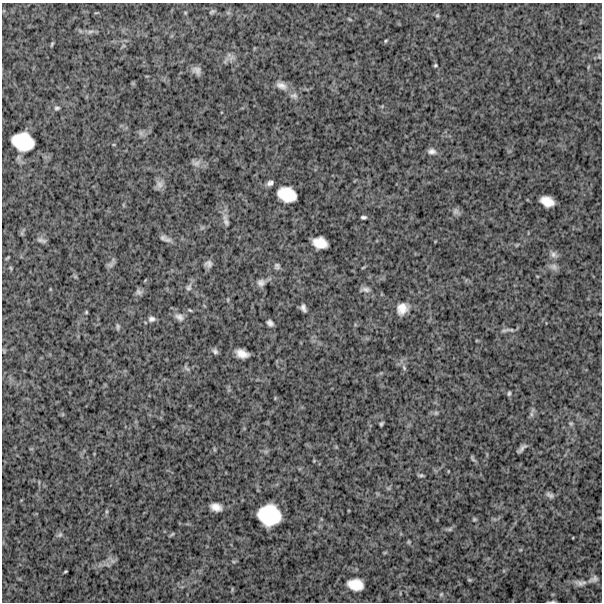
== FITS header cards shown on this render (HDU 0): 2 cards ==
NAXIS1  =                  600
NAXIS2  =                  600

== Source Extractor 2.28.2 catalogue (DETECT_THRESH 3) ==
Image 600 x 600 px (HDU 0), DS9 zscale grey, 1 PNG px = 1 image px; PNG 604 x 604 px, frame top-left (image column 1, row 600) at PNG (2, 3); no overlay
Background 1400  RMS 310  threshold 920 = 3 sigma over >= 5 px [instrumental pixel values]
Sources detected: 80; all 80 listed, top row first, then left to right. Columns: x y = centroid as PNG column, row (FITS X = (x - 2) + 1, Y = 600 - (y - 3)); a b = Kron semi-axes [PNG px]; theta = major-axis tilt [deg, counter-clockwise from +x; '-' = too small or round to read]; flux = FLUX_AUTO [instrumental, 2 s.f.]
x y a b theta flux
212 12 7 4 36 33000
437 16 6 5 - 30000
90 32 10 5 21 70000
386 41 5 4 - 25000
52 44 5 3 - 27000
599 56 5 5 - 28000
231 58 11 6 38 100000
435 65 4 3 - 26000
197 70 10 7 -45 100000
281 85 16 9 -22 150000
294 96 12 8 -13 90000
57 108 8 6 11 45000
141 133 7 6 - 61000
23 142 22 17 -17 720000
432 151 11 7 -3 92000
196 163 14 10 -10 110000
270 183 8 6 24 74000
160 184 11 11 - 110000
287 194 17 12 -21 510000
547 201 13 9 -23 270000
456 211 10 8 80 74000
363 217 5 3 - 44000
226 222 14 7 -65 97000
41 240 11 4 -14 59000
167 240 13 6 -18 91000
320 243 13 10 -15 310000
517 245 7 3 53 21000
553 254 11 8 -30 87000
7 258 5 2 - 23000
208 264 8 7 - 87000
110 265 9 6 12 54000
277 266 8 7 - 56000
554 267 11 9 -27 94000
11 268 6 3 -70 21000
261 283 12 10 29 110000
189 287 11 7 65 83000
365 289 14 6 0 79000
139 292 9 8 - 65000
228 300 6 3 -73 20000
303 308 8 5 -69 74000
402 309 15 13 46 240000
190 310 6 3 -25 24000
86 312 5 4 - 22000
179 317 13 9 -25 120000
152 319 9 7 -1 76000
270 323 7 5 -42 74000
118 327 8 4 -88 38000
505 330 17 5 14 71000
215 351 8 6 -49 57000
242 354 12 7 -19 200000
186 368 10 4 -49 40000
404 368 9 5 -64 51000
509 393 5 3 - 34000
436 413 6 5 - 35000
531 414 7 4 -90 47000
571 423 7 5 -43 37000
381 424 4 3 - 34000
522 448 10 3 43 69000
214 449 6 4 -72 21000
472 458 10 4 -66 36000
421 475 7 3 -7 37000
388 488 6 4 -18 30000
550 495 10 5 -23 66000
216 507 10 7 -15 170000
106 511 7 4 82 33000
269 515 20 18 -16 970000
474 519 6 4 21 28000
449 529 9 5 9 45000
172 534 8 3 40 26000
60 535 7 6 - 47000
409 542 5 5 - 27000
385 552 6 4 19 22000
112 561 9 6 -21 75000
65 571 3 2 - 20000
593 579 14 7 22 89000
469 580 6 4 -20 24000
580 583 14 7 -16 99000
355 585 15 11 -12 360000
441 594 5 4 - 27000
553 602 7 3 8 28000
At the frame edge (FLAGS 8, measured only in part): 1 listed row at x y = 553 602